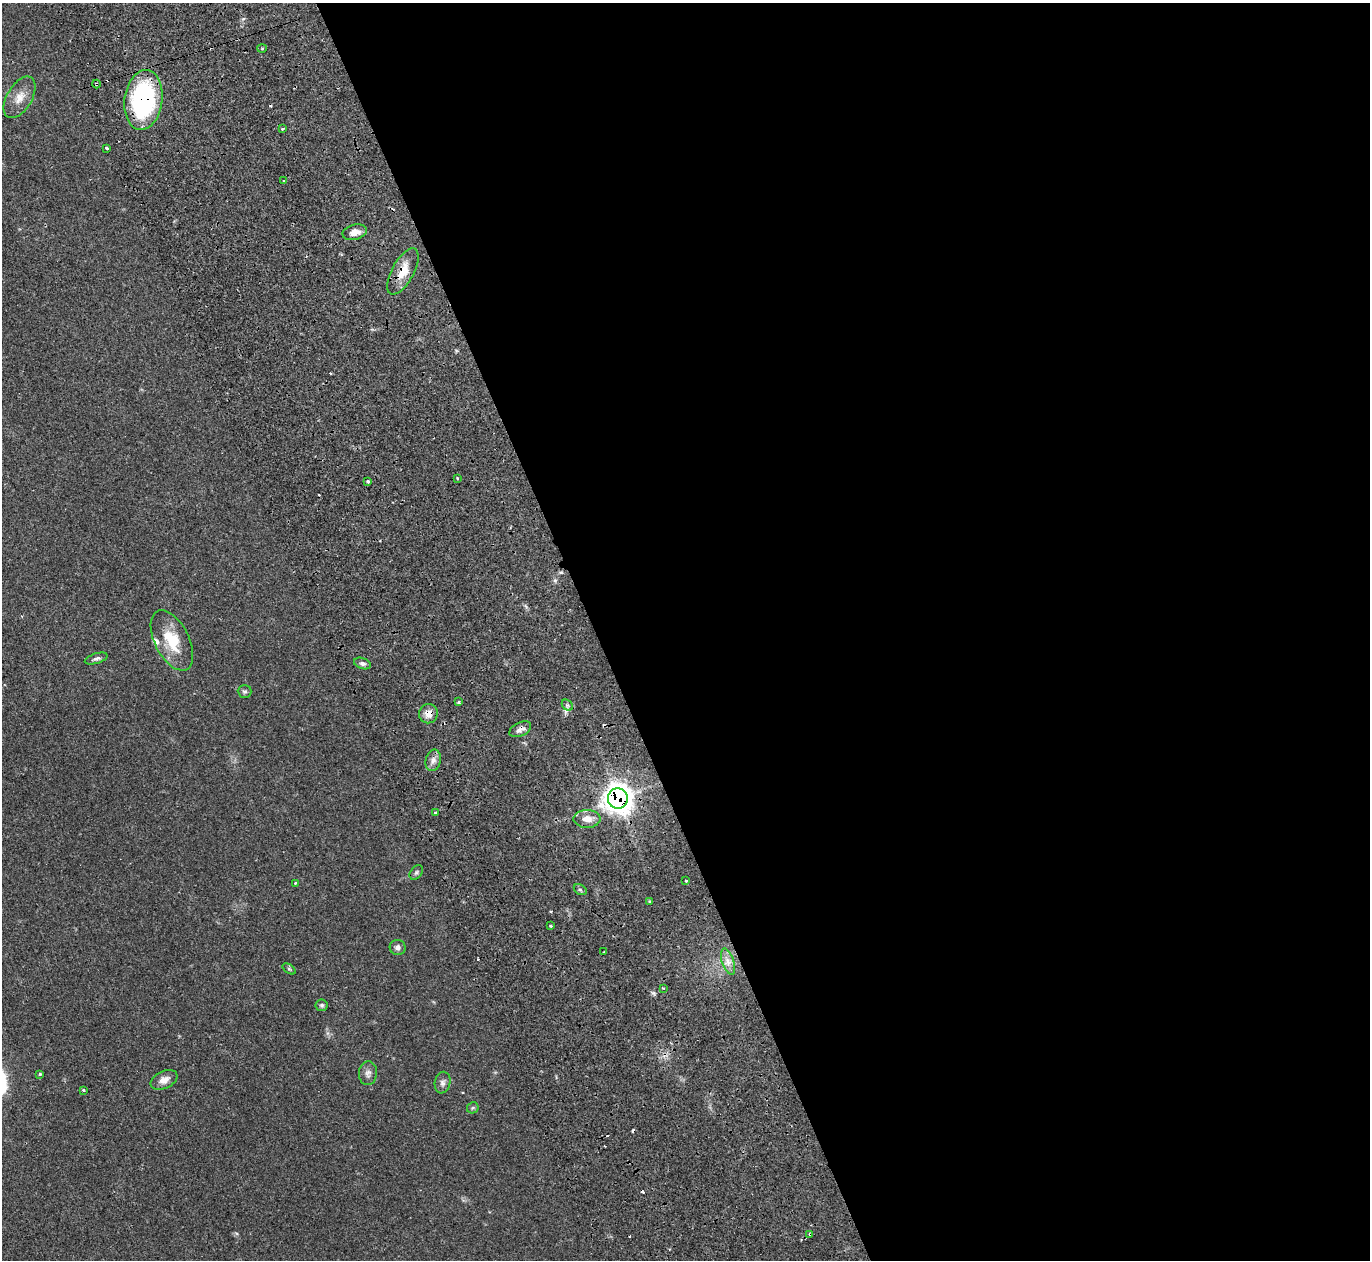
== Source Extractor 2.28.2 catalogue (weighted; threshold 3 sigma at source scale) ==
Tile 8 of 4 x 4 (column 4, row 2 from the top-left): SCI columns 4437-5804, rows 2994-4251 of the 6128 x 6110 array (HDU 1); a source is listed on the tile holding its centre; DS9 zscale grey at full resolution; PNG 1372 x 1262 px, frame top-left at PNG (2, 3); each listed source drawn as its Kron ellipse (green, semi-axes under 4 px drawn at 4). Shown black and unused: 57% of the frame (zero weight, under 2 of 3 exposures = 11% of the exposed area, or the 3 px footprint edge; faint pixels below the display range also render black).
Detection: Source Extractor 2.28.2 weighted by HDU 2 'WHT'; one run over the whole footprint, this tile lists its part. Background 0.0542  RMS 0.0047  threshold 0.0211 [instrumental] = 3 sigma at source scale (4.5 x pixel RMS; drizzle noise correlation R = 1.50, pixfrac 1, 0.05/0.05 arcsec/px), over >= 5 px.
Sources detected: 51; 8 cosmic-ray / hot-pixel residue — neither listed nor drawn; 1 inside a brighter listed object's ellipse — not listed separately; the other 42 listed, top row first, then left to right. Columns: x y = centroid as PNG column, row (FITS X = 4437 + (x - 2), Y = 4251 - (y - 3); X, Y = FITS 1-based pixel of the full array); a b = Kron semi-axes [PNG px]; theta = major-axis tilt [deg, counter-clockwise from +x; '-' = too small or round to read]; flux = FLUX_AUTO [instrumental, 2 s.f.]
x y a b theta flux
262 49 5 3 - 0.52
96 84 4 3 - 1.3
20 97 23 12 59 5.9
143 100 30 19 83 73
283 129 3 3 - 1.1
107 148 3 3 - 0.86
284 181 3 3 - 2.3
355 232 12 7 14 3.2
403 271 25 11 61 7.3
457 478 3 2 - 0.54
368 482 3 2 - 0.82
172 640 33 17 -63 14
96 658 12 5 17 1.3
362 663 8 5 -19 1.2
245 691 7 6 - 0.94
458 702 3 3 - 0.69
567 705 6 4 -44 0.91
428 714 10 9 - 4
520 729 12 6 25 2.1
433 760 11 7 75 2.4
618 798 10 10 - 470
436 813 3 3 - 0.75
587 819 13 9 0 4.2
416 872 8 5 50 0.97
685 880 3 3 - 1.8
295 883 3 3 - 0.39
580 890 7 5 -30 0.92
650 901 3 2 - 0.72
551 926 3 3 - 0.47
398 947 8 7 - 1.7
604 952 3 3 - 0.87
728 962 13 6 -71 3
289 969 7 4 -36 0.6
663 988 3 2 - 0.39
322 1005 6 6 - 0.88
368 1073 12 9 85 2.2
40 1074 3 3 - 0.86
164 1080 14 8 24 3.5
443 1083 11 8 79 1.7
83 1090 3 3 - 0.8
473 1108 6 5 - 0.72
810 1234 3 3 - 0.63
Overlapping masked pixels (flux is a lower limit): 7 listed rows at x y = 96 84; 143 100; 403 271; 428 714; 520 729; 618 798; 810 1234